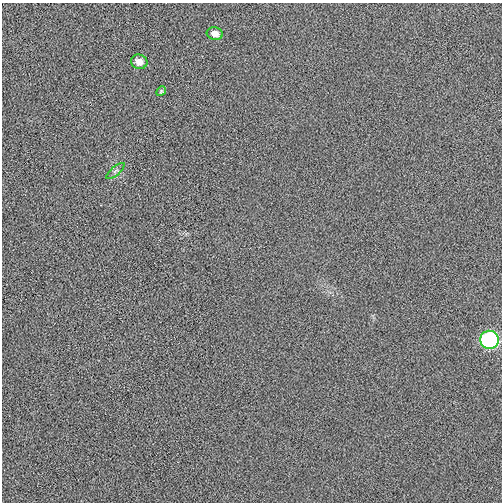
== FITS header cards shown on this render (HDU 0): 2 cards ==
NAXIS1  =                  500
NAXIS2  =                  500

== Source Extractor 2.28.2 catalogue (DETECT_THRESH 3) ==
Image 500 x 500 px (HDU 0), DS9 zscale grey, 1 PNG px = 1 image px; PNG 504 x 504 px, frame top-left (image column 1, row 500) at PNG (2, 3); each listed source drawn as its Kron ellipse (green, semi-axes under 4 px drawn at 4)
Background 0.00242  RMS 0.017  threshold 0.0503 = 3 sigma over >= 5 px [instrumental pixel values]
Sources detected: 5; all 5 listed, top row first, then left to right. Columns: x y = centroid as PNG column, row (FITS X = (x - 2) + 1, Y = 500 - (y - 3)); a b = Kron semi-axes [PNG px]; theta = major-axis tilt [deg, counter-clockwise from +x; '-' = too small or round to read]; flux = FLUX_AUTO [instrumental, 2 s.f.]
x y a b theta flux
215 34 8 6 -11 8
139 62 8 7 - 9.3
161 91 5 4 - 1.3
115 171 11 3 41 2.3
490 340 9 9 - 190